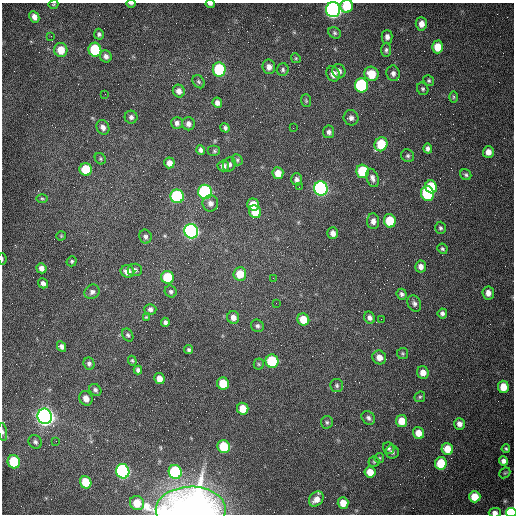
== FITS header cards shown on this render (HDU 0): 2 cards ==
NAXIS1  =                  512 /fastest changing axis
NAXIS2  =                  512 /next to fastest changing axis

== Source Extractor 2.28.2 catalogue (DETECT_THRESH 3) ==
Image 512 x 512 px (HDU 0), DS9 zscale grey, 1 PNG px = 1 image px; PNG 516 x 516 px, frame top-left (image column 1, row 512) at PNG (2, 3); each listed source drawn as its Kron ellipse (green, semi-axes under 4 px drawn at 4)
Background 1540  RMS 24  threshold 71.2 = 3 sigma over >= 5 px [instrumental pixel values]
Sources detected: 151; all 151 listed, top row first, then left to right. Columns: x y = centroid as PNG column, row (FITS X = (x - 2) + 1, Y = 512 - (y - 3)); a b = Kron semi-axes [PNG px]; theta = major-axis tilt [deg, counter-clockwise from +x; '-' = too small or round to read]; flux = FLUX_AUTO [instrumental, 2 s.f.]
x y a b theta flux
53 4 5 3 - 1.5e+03
131 4 5 2 - 2.6e+03
210 4 4 3 - 3.5e+03
347 6 6 6 - 4.4e+04
333 10 7 7 - 7.2e+05
34 17 6 4 -62 8.2e+03
421 24 7 5 -87 1.1e+04
335 33 6 5 - 3.0e+03
99 34 5 5 - 3.5e+03
51 36 2 2 - 1.1e+03
387 37 7 5 -90 6.3e+03
437 47 6 5 - 2.4e+04
61 50 7 6 - 2.7e+04
95 50 7 6 - 9.7e+04
386 50 7 4 89 3.4e+03
106 56 6 5 - 6.4e+03
296 58 5 4 - 1.9e+03
269 67 7 6 - 7.9e+03
219 69 7 6 - 1.3e+05
283 70 6 6 - 3.5e+03
339 71 7 6 - 7.4e+03
393 73 8 6 -81 6.3e+03
333 74 8 6 -65 1.2e+04
372 74 7 7 - 3.3e+04
429 81 6 5 - 2.7e+03
199 82 7 5 -53 2.9e+03
361 85 7 6 - 2.0e+05
423 89 6 5 - 3.0e+03
179 91 6 6 - 8.1e+03
105 94 2 2 - 8.0e+02
453 97 6 4 90 2.2e+03
306 101 6 5 - 2.3e+03
217 103 5 4 - 6.9e+03
131 117 6 6 - 4.7e+03
351 118 7 7 - 6.0e+03
177 123 6 6 - 4.7e+03
188 124 6 6 - 6.4e+03
103 127 7 6 - 7.1e+03
225 128 5 4 - 3.7e+03
293 128 2 2 - 7.9e+02
329 132 6 5 - 4.9e+03
381 144 7 6 - 6.1e+04
428 149 5 4 - 5.4e+03
201 150 5 4 - 4.5e+03
214 151 6 5 - 2.8e+03
488 152 6 5 - 1.1e+04
408 156 7 6 - 3.4e+03
100 159 6 5 - 2.6e+03
237 160 6 5 - 2.6e+03
169 163 5 5 - 1.0e+04
229 164 7 6 - 5.2e+03
223 166 6 5 - 6.6e+03
86 169 6 6 - 6.0e+04
363 171 6 6 - 8.7e+04
278 173 6 5 - 1.8e+04
466 175 6 5 - 3.0e+03
372 178 9 6 -70 6.8e+03
297 179 6 5 - 5.3e+03
299 187 2 2 - 1.0e+03
431 187 6 5 - 7.2e+04
321 188 7 6 - 4.5e+05
205 192 7 7 - 2.6e+05
427 194 7 6 - 1.2e+05
177 196 7 6 - 1.9e+05
42 198 6 3 -2 2.0e+03
210 203 8 7 - 8.1e+03
253 204 6 6 - 2.7e+04
255 212 6 6 - 3.4e+04
373 221 8 6 -84 8.4e+03
390 221 7 6 - 4.7e+04
440 228 6 5 - 3.0e+03
191 231 7 7 - 5.5e+05
333 233 6 5 - 8.5e+03
61 236 5 4 - 1.8e+03
145 237 7 6 - 4.5e+03
442 249 5 4 - 3.0e+03
2 259 5 3 - 1.4e+03
72 261 5 5 - 2.3e+03
421 266 6 5 - 9.5e+03
41 268 5 5 - 7.5e+03
135 270 7 6 - 5.3e+03
127 271 7 6 - 1.3e+04
240 274 6 6 - 3.3e+04
168 277 6 6 - 6.8e+04
273 278 2 2 - 7.7e+02
43 283 5 5 - 5.6e+03
171 291 6 5 - 3.9e+03
92 292 8 7 - 5.6e+03
488 293 6 6 - 1.1e+04
402 294 5 5 - 4.0e+03
276 303 2 2 - 1.1e+03
414 303 8 6 -63 5.1e+03
150 309 6 5 - 5.7e+03
442 313 5 4 - 4.2e+03
146 317 3 3 - 1.6e+03
233 317 6 6 - 9.9e+03
370 318 6 5 - 5.4e+03
381 319 2 2 - 7.1e+02
303 320 6 6 - 3.2e+04
165 322 4 4 - 3.8e+03
257 326 6 6 - 4.2e+03
128 335 7 5 -60 3.0e+03
62 346 5 4 - 5.0e+03
189 350 4 4 - 3.0e+03
403 353 5 5 - 2.4e+03
379 357 7 6 - 1.2e+04
132 361 5 4 - 2.0e+03
272 361 7 6 - 1.0e+05
89 364 6 5 - 4.5e+03
259 364 5 5 - 2.4e+03
138 370 4 4 - 4.2e+03
423 373 6 5 - 1.3e+04
159 379 6 5 - 1.3e+04
223 383 6 6 - 4.4e+04
337 385 7 6 - 3.5e+03
503 387 6 5 - 2.4e+04
95 390 6 5 - 4.1e+03
420 397 6 5 - 2.6e+03
86 398 7 6 - 1.3e+04
243 409 6 5 - 2.4e+04
45 416 8 7 - 1.3e+06
368 418 7 6 - 4.9e+03
402 421 6 5 - 2.5e+04
327 422 6 6 - 3.1e+03
459 424 6 5 - 8.2e+03
3 432 9 4 -82 3.6e+03
418 433 6 5 - 1.9e+04
56 441 2 2 - 5.4e+02
35 442 7 6 - 4.3e+03
224 446 6 6 - 6.1e+04
389 448 6 5 - 3.5e+03
447 449 6 5 - 2.7e+04
506 449 4 3 - 2.1e+03
392 452 6 6 - 4.9e+03
379 458 5 5 - 2.0e+03
503 461 4 4 - 6.7e+03
14 462 6 6 - 7.8e+04
374 462 5 5 - 2.3e+03
441 463 6 6 - 4.9e+04
123 471 7 6 - 4.1e+05
175 472 7 6 - 1.5e+05
370 472 6 5 - 2.0e+04
505 473 6 5 - 2.2e+03
86 482 6 5 - 4.2e+04
475 497 6 5 - 3.2e+04
316 499 8 6 49 1.7e+04
137 503 7 6 - 3.0e+04
343 503 6 5 - 1.9e+04
191 510 35 23 1 1.1e+06
495 513 6 4 1 8.2e+03
511 513 5 4 - 2.1e+05
At the frame edge (FLAGS 8, measured only in part): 10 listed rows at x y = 53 4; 131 4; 210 4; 347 6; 333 10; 2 259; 3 432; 191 510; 495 513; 511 513